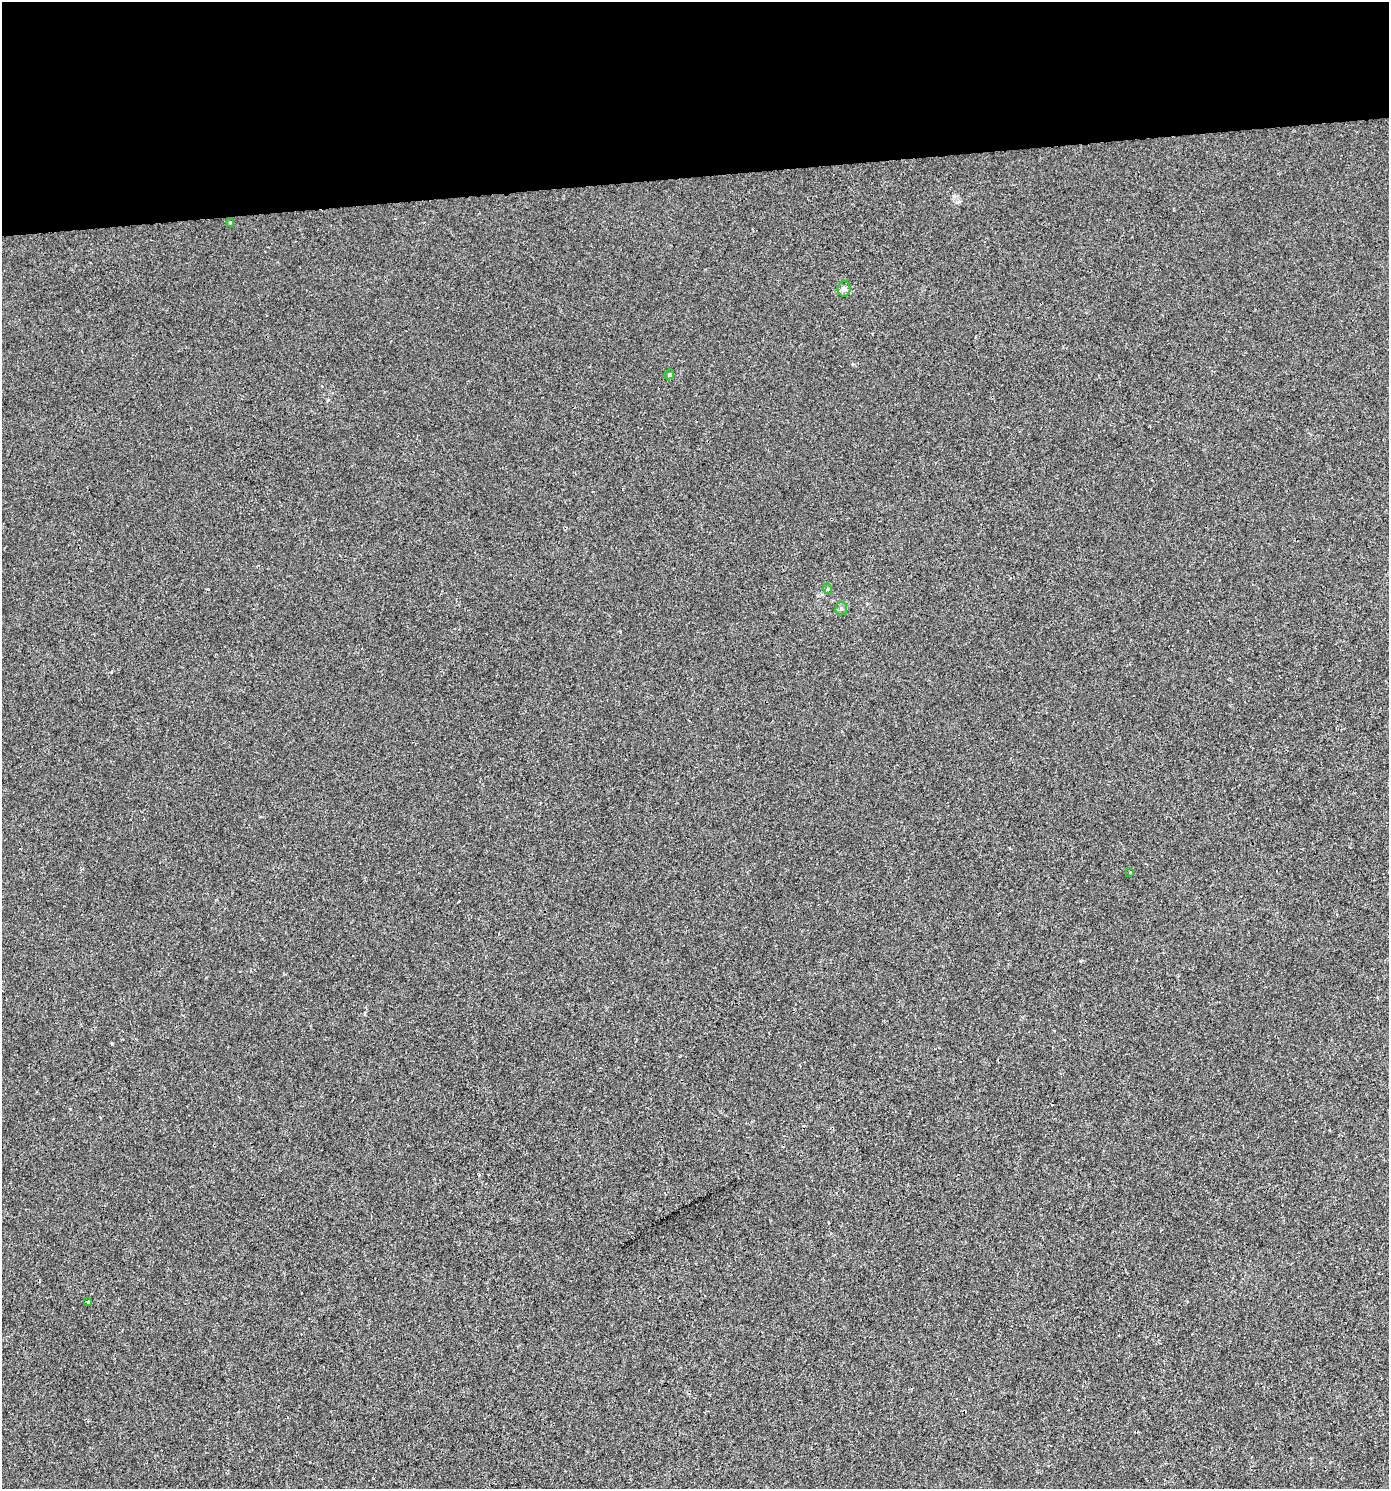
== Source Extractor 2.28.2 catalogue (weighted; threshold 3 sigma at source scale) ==
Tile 2 of 3 x 3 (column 2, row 1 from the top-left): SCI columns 1430-2816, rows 2975-4461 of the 4206 x 4461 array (HDU 1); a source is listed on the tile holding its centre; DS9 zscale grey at full resolution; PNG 1391 x 1491 px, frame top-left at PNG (2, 2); each listed source drawn as its Kron ellipse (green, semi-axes under 4 px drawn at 4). Shown black and unused: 12% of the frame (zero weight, under 2 of 3 exposures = <1% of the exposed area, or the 3 px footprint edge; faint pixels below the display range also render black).
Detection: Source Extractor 2.28.2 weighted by HDU 2 'WHT'; one run over the whole footprint, this tile lists its part. Background 0.00186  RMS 0.0044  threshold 0.0199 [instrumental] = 3 sigma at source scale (4.5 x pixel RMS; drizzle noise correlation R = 1.50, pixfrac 1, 0.0396/0.0396 arcsec/px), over >= 5 px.
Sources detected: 7; all 7 listed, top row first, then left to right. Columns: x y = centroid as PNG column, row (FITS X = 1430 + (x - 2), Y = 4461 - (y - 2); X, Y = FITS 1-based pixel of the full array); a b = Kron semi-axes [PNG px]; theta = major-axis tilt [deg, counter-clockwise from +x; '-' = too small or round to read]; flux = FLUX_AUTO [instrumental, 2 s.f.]
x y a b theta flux
230 223 4 4 - 0.45
844 289 8 6 90 1.4
669 374 5 4 - 0.66
828 589 5 3 - 0.38
841 608 6 5 - 0.96
1130 872 3 2 - 0.33
88 1302 3 2 - 0.44